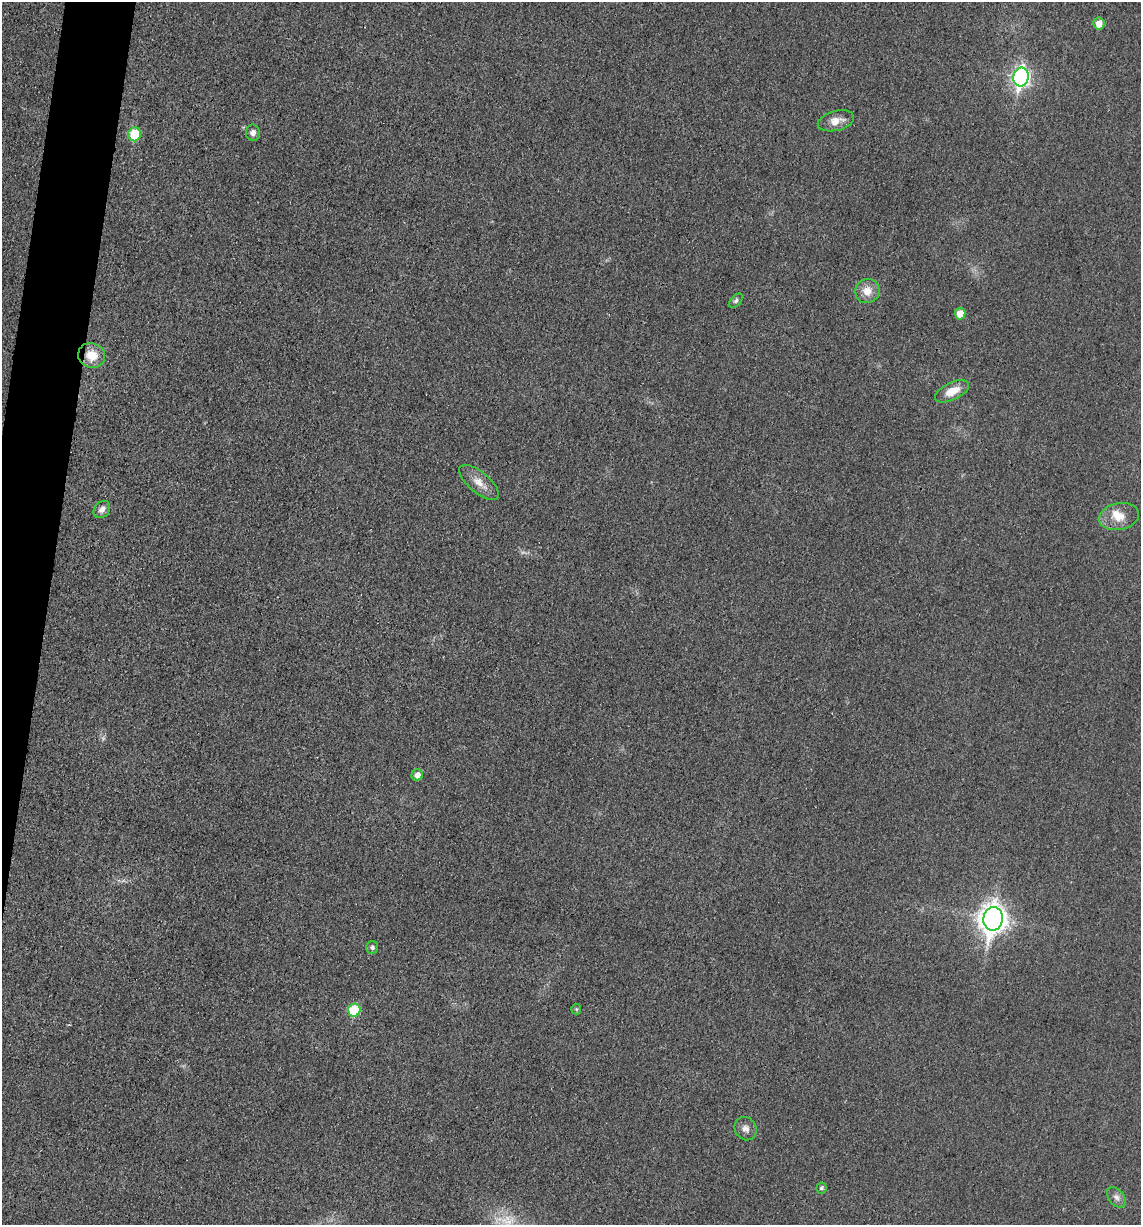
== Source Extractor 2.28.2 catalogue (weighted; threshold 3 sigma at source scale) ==
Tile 7 of 4 x 4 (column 3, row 2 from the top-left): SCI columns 2527-3665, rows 2454-3676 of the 4933 x 4909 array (HDU 1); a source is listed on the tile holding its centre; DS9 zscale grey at full resolution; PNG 1143 x 1227 px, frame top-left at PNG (2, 2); each listed source drawn as its Kron ellipse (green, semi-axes under 4 px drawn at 4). Shown black and unused: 3% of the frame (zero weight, under 3 of 4 exposures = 1% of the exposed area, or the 3 px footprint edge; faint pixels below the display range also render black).
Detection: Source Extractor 2.28.2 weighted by HDU 2 'WHT'; one run over the whole footprint, this tile lists its part. Background 0.0386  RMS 0.0057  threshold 0.0259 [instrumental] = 3 sigma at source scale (4.5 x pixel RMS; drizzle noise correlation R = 1.50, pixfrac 1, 0.05/0.05 arcsec/px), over >= 5 px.
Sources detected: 22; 1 inside a brighter listed object's ellipse — not listed separately; the other 21 listed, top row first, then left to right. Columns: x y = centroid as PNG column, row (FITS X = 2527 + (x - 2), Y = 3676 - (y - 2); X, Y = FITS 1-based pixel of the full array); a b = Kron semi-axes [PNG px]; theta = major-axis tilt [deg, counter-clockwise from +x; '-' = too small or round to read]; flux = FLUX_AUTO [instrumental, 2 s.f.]
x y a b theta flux
1099 24 6 5 - 6.4
1021 77 9 7 80 190
836 121 18 9 14 5.9
253 133 8 7 - 3
135 134 7 6 - 23
867 291 12 12 - 7.1
736 301 8 5 45 1.3
960 314 6 5 - 7.6
92 355 13 12 - 11
952 391 18 8 26 8.3
479 482 24 10 -39 7.4
102 509 9 7 48 3
1119 517 20 13 11 9.1
417 775 6 5 - 3.4
993 919 12 9 80 640
372 947 6 6 - 1.7
576 1009 5 5 - 0.73
354 1010 6 6 - 29
746 1129 12 10 -58 3.6
821 1188 5 5 - 1.3
1116 1197 12 7 -52 3
Overlapping masked pixels (flux is a lower limit): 1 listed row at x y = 92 355